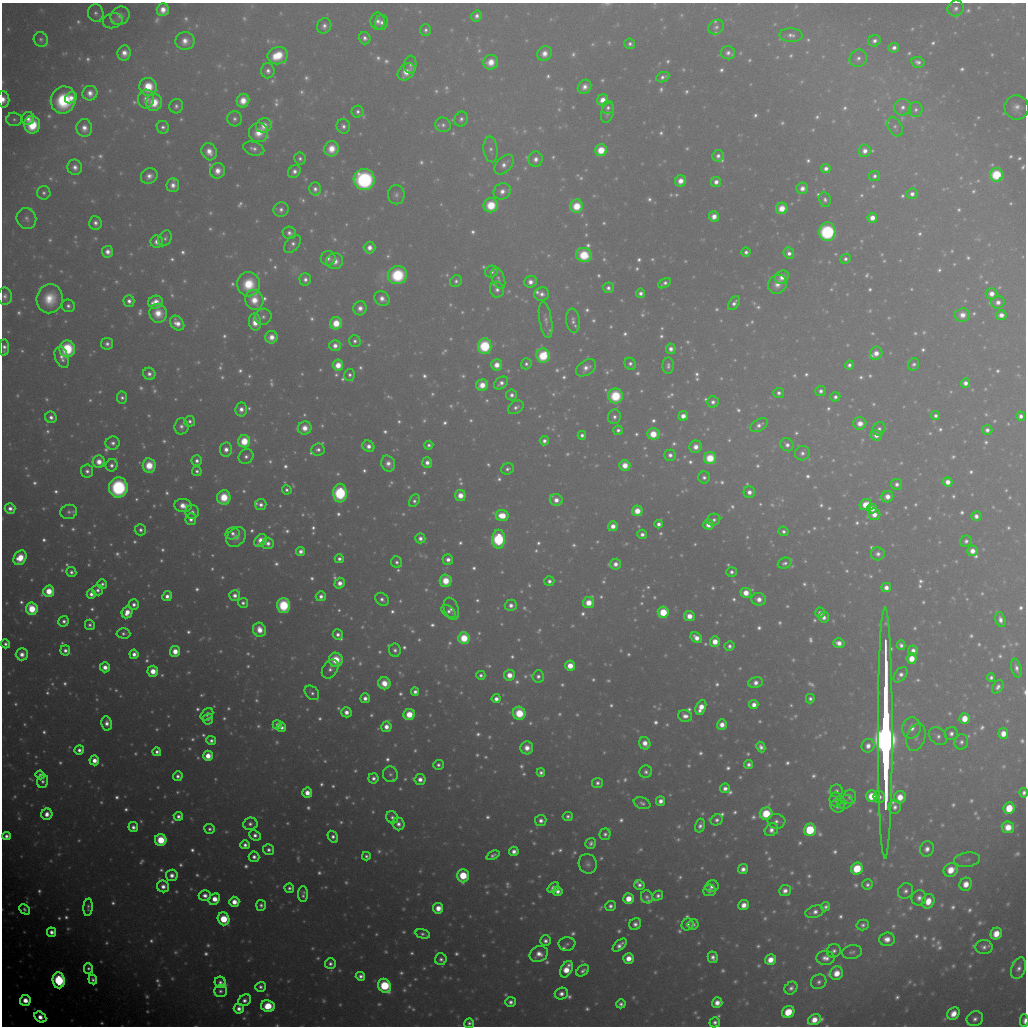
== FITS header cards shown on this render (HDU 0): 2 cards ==
NAXIS1  =                 1024 / Required FITS header
NAXIS2  =                 1024 / Required FITS header

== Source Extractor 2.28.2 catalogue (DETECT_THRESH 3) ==
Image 1024 x 1024 px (HDU 0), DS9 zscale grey, 1 PNG px = 1 image px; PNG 1028 x 1028 px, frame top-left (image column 1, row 1024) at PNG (2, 3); each listed source drawn as its Kron ellipse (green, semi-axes under 4 px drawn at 4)
Background 9980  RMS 58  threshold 175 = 3 sigma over >= 5 px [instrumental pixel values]
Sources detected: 1752; of the 1752, the 500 brightest by FLUX_AUTO listed and drawn (1252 fainter detections omitted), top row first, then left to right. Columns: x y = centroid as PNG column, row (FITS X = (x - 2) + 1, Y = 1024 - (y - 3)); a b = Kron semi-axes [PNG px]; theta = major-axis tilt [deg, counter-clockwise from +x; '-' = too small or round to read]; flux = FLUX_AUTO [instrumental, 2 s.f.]
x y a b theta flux
956 8 8 7 - 2.4e+04
163 10 6 6 - 5.6e+04
96 13 9 7 -75 2.1e+04
120 16 10 8 40 3.3e+04
477 16 6 5 - 2.4e+04
113 21 10 7 14 1.6e+04
378 21 8 7 - 2.9e+04
382 22 7 6 - 2.3e+04
324 26 8 7 - 2.5e+04
716 27 8 7 - 1.8e+04
426 30 6 5 - 1.6e+04
791 35 11 7 -3 2.6e+04
365 38 6 6 - 2.3e+04
41 39 7 7 - 1.6e+04
185 41 10 9 - 5.4e+04
874 41 6 5 - 2.4e+04
630 44 5 5 - 1.7e+04
894 48 5 4 - 2.5e+04
124 53 7 6 - 5.0e+04
544 53 7 7 - 5.0e+04
728 53 7 6 - 2.4e+04
278 56 10 8 17 1.8e+05
858 58 9 8 - 2.7e+04
491 62 8 7 - 7.8e+04
918 62 7 5 -13 2.1e+04
410 65 9 6 85 1.6e+04
268 71 7 6 - 2.6e+04
406 72 10 7 46 7.2e+04
663 77 7 5 23 2.0e+04
148 87 9 8 - 1.7e+05
584 87 7 6 - 3.6e+04
90 93 7 7 - 4.4e+04
71 98 6 5 - 4.2e+04
3 99 8 6 -85 4.8e+04
146 99 9 8 - 4.2e+04
63 100 14 12 71 3.4e+05
603 100 6 5 - 5.9e+04
243 101 7 6 - 7.7e+04
154 102 8 8 - 1.3e+05
176 106 7 7 - 1.9e+04
903 107 8 8 - 2.8e+04
1017 107 12 12 - 4.2e+04
608 108 7 6 - 1.7e+04
916 110 7 7 - 1.7e+04
358 112 6 6 - 1.9e+04
607 113 10 6 75 2.0e+04
28 118 6 6 - 3.7e+04
14 119 8 6 -3 1.6e+04
235 119 7 7 - 1.9e+04
461 119 7 6 - 2.0e+04
32 125 9 8 - 2.3e+05
264 125 8 7 - 6.1e+04
443 125 8 7 - 1.8e+04
343 126 7 6 - 2.1e+04
163 127 6 6 - 1.9e+04
895 127 10 7 -61 1.6e+04
84 128 9 8 - 4.6e+04
258 132 10 9 - 9.2e+04
254 149 11 6 -15 2.5e+04
332 149 8 7 - 8.6e+04
491 149 13 7 -83 2.5e+04
601 150 6 6 - 1.4e+05
865 151 6 6 - 3.7e+04
209 152 9 7 -64 5.6e+04
718 156 6 5 - 2.3e+04
300 159 6 6 - 1.6e+04
536 159 7 7 - 3.1e+04
504 164 12 7 48 3.2e+04
75 167 7 7 - 3.3e+04
826 168 5 4 - 2.8e+04
218 171 8 7 - 5.6e+04
294 172 7 5 48 2.8e+04
997 175 7 6 - 3.8e+05
149 176 8 7 - 3.6e+04
875 176 5 5 - 1.7e+04
364 180 10 10 - 8.5e+05
680 181 6 5 - 5.3e+04
716 182 5 5 - 3.3e+04
173 185 7 6 - 3.4e+04
802 188 6 5 - 3.7e+04
315 189 6 6 - 2.3e+04
502 191 9 7 33 3.8e+04
44 193 7 6 - 1.7e+04
912 194 5 5 - 2.8e+04
396 195 10 8 -79 2.0e+04
825 200 7 6 - 1.6e+04
491 205 7 7 - 1.7e+05
577 206 6 6 - 1.5e+05
782 208 6 5 - 8.7e+04
281 210 8 7 - 2.4e+04
714 216 5 5 - 4.9e+04
872 218 5 5 - 5.7e+04
26 219 10 9 - 2.4e+04
95 223 7 6 - 2.6e+04
827 232 9 8 - 7.7e+05
289 233 7 6 - 2.3e+04
165 238 8 6 61 1.6e+04
157 242 6 6 - 3.6e+04
293 244 10 6 52 2.1e+04
369 248 6 5 - 4.3e+04
108 252 6 5 - 3.9e+04
746 252 4 4 - 1.9e+04
789 253 6 5 - 2.8e+04
584 255 8 7 - 2.1e+05
328 258 7 7 - 2.4e+04
845 259 5 4 - 1.6e+04
335 261 8 8 - 5.5e+04
491 272 6 5 - 2.1e+04
397 275 10 9 - 3.3e+05
782 277 7 6 - 4.5e+04
498 278 11 6 -69 1.8e+04
305 279 6 5 - 2.4e+04
456 281 6 5 - 1.6e+04
530 282 6 6 - 3.9e+04
664 283 7 4 31 2.1e+04
249 284 12 11 - 1.8e+05
777 284 10 9 - 4.4e+04
608 288 5 5 - 2.1e+04
497 290 8 7 - 2.6e+04
641 293 4 4 - 2.5e+04
542 294 7 7 - 2.7e+04
992 294 6 5 - 5.0e+04
5 296 9 7 -90 2.2e+04
50 299 14 13 - 1.3e+05
382 299 8 6 -40 4.0e+04
254 300 10 9 - 9.2e+04
129 301 5 5 - 2.7e+04
155 302 7 6 - 7.4e+04
998 302 7 6 - 3.3e+04
734 303 8 5 55 2.5e+04
68 306 6 6 - 2.0e+04
360 308 7 6 - 3.7e+04
158 313 9 8 - 8.9e+04
962 315 8 6 7 4.8e+04
1001 315 5 5 - 4.1e+04
263 317 8 8 - 2.0e+04
546 320 18 6 -80 2.5e+04
573 321 12 7 -84 2.3e+04
255 322 8 6 -83 8.8e+04
177 323 8 6 -48 5.3e+04
336 323 6 6 - 1.3e+05
271 337 6 6 - 5.2e+04
355 341 6 5 - 1.7e+04
107 344 6 5 - 2.1e+04
335 346 6 5 - 3.6e+04
485 346 8 6 87 4.6e+05
4 348 8 5 86 2.4e+04
67 349 8 8 - 3.7e+05
671 349 5 5 - 3.1e+04
876 353 7 6 - 4.9e+04
543 356 7 6 - 2.9e+05
62 357 11 6 -70 3.5e+04
526 364 5 5 - 1.6e+04
630 364 6 5 - 1.9e+04
914 364 6 5 - 1.7e+04
338 365 5 5 - 9.1e+04
497 365 6 5 - 6.3e+04
849 365 4 4 - 2.1e+04
668 366 8 5 88 1.9e+04
586 368 11 7 34 3.7e+04
149 374 6 6 - 2.5e+04
350 375 6 5 - 1.6e+04
501 383 7 5 36 2.8e+04
965 383 5 4 - 3.2e+04
482 385 6 5 - 8.5e+04
821 391 5 5 - 2.2e+04
779 393 5 5 - 2.0e+04
512 395 5 5 - 2.3e+04
615 396 7 7 - 2.5e+05
122 397 6 5 - 1.7e+04
835 397 5 4 - 2.0e+04
713 402 6 5 - 2.2e+04
516 407 8 6 33 1.9e+04
241 409 7 6 - 3.8e+04
683 416 5 4 - 5.3e+04
936 416 5 4 - 1.8e+04
1021 416 4 4 - 2.5e+04
51 417 6 5 - 2.6e+04
614 417 7 6 - 2.0e+04
190 421 5 5 - 1.7e+04
860 423 6 6 - 5.4e+04
759 425 10 5 31 2.6e+04
181 426 8 7 - 2.5e+04
305 428 7 6 - 6.2e+04
879 429 7 6 - 1.8e+04
618 430 5 4 - 1.9e+04
987 430 5 5 - 2.3e+04
653 434 6 5 - 1.3e+05
582 435 4 4 - 2.0e+04
876 435 6 5 - 3.7e+04
244 441 6 6 - 1.6e+05
544 441 4 4 - 2.5e+04
113 443 7 6 - 2.5e+04
429 445 4 4 - 1.6e+04
787 445 7 6 - 2.5e+04
368 446 6 5 - 3.7e+04
696 447 6 6 - 4.9e+04
318 449 6 6 - 2.2e+04
226 450 7 6 - 3.8e+04
802 453 7 7 - 2.3e+04
670 455 6 5 - 2.5e+04
246 456 8 7 - 2.1e+04
710 458 6 6 - 1.8e+05
197 461 5 5 - 2.4e+04
99 462 6 6 - 6.4e+04
427 463 5 5 - 3.3e+04
388 464 8 6 -65 3.7e+04
112 465 6 6 - 2.3e+04
625 465 5 5 - 7.3e+04
149 466 7 6 - 1.4e+05
507 469 6 5 - 1.8e+04
87 471 7 6 - 2.4e+04
197 471 5 4 - 1.7e+04
704 477 6 6 - 1.9e+04
948 482 5 5 - 4.5e+04
897 484 5 5 - 2.2e+04
118 487 10 9 - 6.5e+05
287 490 5 4 - 1.6e+04
749 492 6 5 - 3.6e+04
340 493 9 6 88 6.3e+05
460 495 5 5 - 6.6e+04
224 497 7 6 - 1.6e+05
887 497 6 5 - 4.7e+04
556 500 6 6 - 4.2e+04
414 501 7 5 59 1.7e+04
865 504 6 5 - 9.6e+04
261 505 5 5 - 2.5e+04
183 506 8 6 -6 6.5e+04
10 508 5 5 - 3.2e+04
872 509 5 5 - 4.9e+04
637 511 5 5 - 9.4e+04
69 512 8 7 - 1.8e+04
192 512 7 7 - 2.2e+04
874 514 6 5 - 5.5e+04
502 516 6 5 - 1.3e+05
976 516 5 5 - 2.6e+04
191 519 6 5 - 2.7e+04
714 520 6 5 - 1.8e+04
659 524 4 4 - 2.5e+04
709 524 5 5 - 6.2e+04
613 526 5 5 - 5.1e+04
140 530 6 5 - 1.8e+04
783 531 5 4 - 1.6e+04
233 533 7 6 - 2.2e+04
642 534 5 4 - 2.6e+04
236 537 11 8 46 4.0e+04
420 538 5 5 - 2.8e+04
499 539 9 6 89 6.3e+05
260 541 7 5 51 7.1e+04
966 541 6 5 - 1.7e+04
268 543 6 5 - 2.9e+04
300 551 4 4 - 3.2e+04
972 551 5 5 - 4.8e+04
878 554 7 6 - 2.3e+04
20 558 8 6 58 1.3e+05
339 559 4 4 - 2.0e+04
448 560 5 5 - 3.2e+04
397 562 5 5 - 1.8e+04
785 563 7 5 21 1.7e+04
615 564 5 5 - 3.6e+04
71 572 5 5 - 2.0e+04
731 572 5 5 - 1.7e+04
446 581 6 6 - 1.2e+05
549 581 5 5 - 2.2e+04
340 583 5 5 - 4.5e+04
102 584 5 5 - 1.6e+04
886 588 5 4 - 3.6e+04
97 590 5 5 - 2.1e+04
49 591 5 5 - 1.3e+05
746 593 5 5 - 7.8e+04
91 594 5 4 - 3.0e+04
235 595 5 5 - 3.4e+04
167 596 5 4 - 3.4e+04
321 596 5 5 - 2.8e+04
382 599 7 6 - 2.2e+04
759 599 7 6 - 4.3e+04
243 603 5 5 - 1.7e+04
589 603 5 5 - 9.4e+04
134 604 5 5 - 2.6e+04
283 605 7 6 - 3.6e+05
511 605 6 5 - 3.1e+04
32 609 6 5 - 2.1e+05
451 609 11 7 -71 3.0e+04
449 611 8 5 -40 2.1e+04
127 612 6 5 - 7.2e+04
663 612 5 5 - 2.3e+05
820 613 5 5 - 2.8e+04
689 616 5 5 - 6.4e+04
824 617 5 5 - 2.8e+04
1000 620 8 5 -74 3.1e+04
64 621 5 5 - 2.2e+04
90 625 5 4 - 1.8e+04
259 630 7 6 - 8.2e+04
123 633 7 5 -3 1.6e+04
338 634 5 5 - 2.5e+04
464 638 6 5 - 2.3e+05
696 638 6 5 - 5.1e+04
715 642 5 5 - 7.6e+04
839 643 6 5 - 4.1e+04
5 644 4 4 - 2.0e+04
901 645 5 4 - 2.0e+04
730 646 5 4 - 1.9e+04
65 650 5 5 - 2.6e+04
395 650 7 6 - 2.0e+04
913 650 5 5 - 2.9e+04
175 651 5 5 - 8.0e+04
22 654 6 6 - 4.3e+04
134 654 4 4 - 3.5e+04
912 658 5 5 - 8.4e+04
336 660 7 7 - 1.5e+05
570 666 5 5 - 9.2e+04
105 667 5 5 - 5.3e+04
1016 668 9 5 -75 2.5e+04
330 669 10 7 56 2.7e+04
153 671 5 5 - 9.2e+04
481 675 4 4 - 1.6e+04
509 675 5 5 - 7.0e+04
900 675 9 5 54 2.7e+04
538 676 6 5 - 2.2e+04
991 677 4 4 - 1.6e+04
384 683 6 6 - 8.7e+04
755 683 7 5 14 3.4e+04
998 687 7 5 57 2.0e+04
415 692 4 4 - 2.3e+04
312 693 8 6 -46 1.9e+04
365 698 5 5 - 3.2e+04
496 699 4 4 - 3.4e+04
810 699 5 4 - 1.6e+04
754 705 4 4 - 3.7e+04
701 707 8 5 66 7.6e+04
346 712 5 5 - 3.9e+04
519 713 6 6 - 2.4e+05
207 714 7 5 40 2.2e+04
409 714 6 5 - 1.4e+05
685 716 7 6 - 3.7e+04
965 718 5 5 - 9.1e+04
208 719 5 5 - 1.8e+04
107 723 7 5 -79 3.9e+04
277 725 4 4 - 3.1e+04
722 725 5 5 - 5.1e+04
282 727 4 4 - 2.2e+04
386 727 5 5 - 4.7e+04
912 728 10 9 - 5.1e+04
885 733 126 7 -90 1.6e+07
951 734 7 6 - 2.5e+04
1003 734 5 5 - 6.4e+04
938 736 10 8 -41 2.4e+04
916 737 14 9 73 3.3e+04
211 741 5 4 - 2.0e+04
961 742 7 6 - 2.0e+04
645 743 6 5 - 5.5e+04
868 746 7 6 - 4.1e+04
761 747 5 4 - 2.3e+04
527 748 6 6 - 5.3e+04
79 750 4 4 - 2.6e+04
157 752 4 4 - 2.0e+04
208 756 5 5 - 8.5e+04
94 760 5 5 - 5.4e+04
748 764 4 4 - 2.2e+04
438 765 5 5 - 1.7e+04
541 772 4 4 - 1.8e+04
646 772 6 6 - 1.8e+04
390 774 8 7 - 1.7e+04
40 775 4 4 - 1.6e+04
178 776 5 4 - 2.2e+04
373 778 5 5 - 2.2e+04
420 779 5 5 - 3.8e+04
43 781 7 5 74 1.8e+04
597 783 5 5 - 1.9e+04
725 788 5 5 - 2.9e+04
836 791 6 6 - 1.8e+04
307 793 5 5 - 6.1e+04
1024 793 5 4 - 1.9e+04
872 796 6 6 - 1.4e+05
850 797 7 6 - 2.1e+04
879 797 6 6 - 2.4e+04
900 797 6 6 - 8.4e+04
836 799 7 6 - 2.2e+04
660 801 5 4 - 3.3e+04
845 802 8 6 37 2.1e+04
642 803 8 5 -21 1.7e+04
838 806 7 6 - 2.9e+04
895 807 7 6 - 2.4e+04
1009 808 6 5 - 1.5e+05
47 814 6 5 - 4.8e+04
766 814 6 6 - 2.4e+05
178 816 4 4 - 2.4e+04
568 816 5 4 - 1.6e+04
392 817 6 5 - 2.1e+04
541 820 5 5 - 2.8e+04
717 820 6 5 - 1.9e+04
776 821 9 7 -3 2.5e+04
250 824 7 6 - 2.2e+04
398 824 6 6 - 2.9e+04
700 826 7 4 74 2.4e+04
133 827 5 4 - 2.8e+04
1008 827 6 6 - 8.8e+04
210 829 5 5 - 1.7e+04
771 830 7 5 40 3.2e+04
810 830 6 6 - 4.0e+05
605 834 6 5 - 1.7e+04
255 835 6 5 - 2.6e+04
6 836 4 4 - 2.4e+04
333 837 6 4 -58 2.3e+04
161 840 6 6 - 2.3e+05
591 843 6 4 57 1.9e+04
245 845 5 4 - 2.5e+04
927 849 7 7 - 3.6e+04
269 850 5 5 - 2.1e+04
514 851 5 4 - 3.3e+04
493 855 7 4 25 1.7e+04
366 856 4 4 - 1.6e+04
254 857 5 5 - 2.5e+04
967 860 13 7 7 2.1e+04
588 864 10 9 - 2.4e+04
743 869 5 5 - 3.2e+04
857 869 6 5 - 2.4e+05
951 870 7 6 - 1.1e+05
172 875 5 5 - 3.9e+04
463 876 6 6 - 2.4e+05
966 884 6 6 - 7.4e+04
639 885 5 4 - 2.0e+04
867 885 5 5 - 1.6e+04
163 886 6 6 - 3.9e+04
712 886 6 6 - 2.9e+04
289 888 5 4 - 1.8e+04
553 888 6 4 38 3.3e+04
709 890 6 6 - 2.5e+04
558 891 5 5 - 3.2e+04
785 891 6 5 - 3.4e+04
905 891 8 7 - 2.3e+04
303 894 8 5 -89 2.1e+04
205 895 6 5 - 3.3e+04
658 896 5 4 - 1.9e+04
647 897 7 6 - 1.7e+04
919 898 8 7 - 3.0e+04
214 899 6 5 - 7.6e+04
628 899 5 5 - 8.3e+04
928 901 7 6 - 8.8e+04
234 902 5 5 - 6.6e+04
261 905 5 5 - 1.8e+04
744 905 5 5 - 4.9e+04
610 906 5 5 - 2.3e+04
88 907 9 4 85 1.6e+04
826 907 5 4 - 1.6e+04
438 908 5 5 - 6.1e+04
24 909 6 4 -47 1.6e+04
815 912 9 6 18 2.9e+04
223 919 6 5 - 2.3e+05
635 924 6 5 - 2.8e+04
687 924 6 5 - 2.2e+04
693 924 5 5 - 1.7e+04
863 925 6 5 - 1.6e+04
52 932 5 4 - 3.3e+04
423 934 7 4 -16 1.6e+04
996 934 6 5 - 9.2e+04
887 939 8 7 - 5.1e+04
545 941 5 5 - 2.3e+04
567 944 8 7 - 1.6e+04
620 945 8 4 42 3.2e+04
984 947 8 7 - 2.5e+04
834 951 7 6 - 2.0e+04
852 952 10 7 10 1.7e+04
539 954 9 7 25 5.5e+04
713 957 6 5 - 3.0e+04
628 958 5 5 - 6.2e+04
825 958 9 7 -3 3.7e+04
441 959 6 6 - 1.8e+04
770 960 6 5 - 7.2e+04
330 963 5 5 - 2.1e+04
88 968 5 4 - 1.6e+04
1019 968 11 7 70 3.1e+04
566 969 9 5 63 9.9e+04
583 971 7 5 38 2.0e+04
837 973 7 6 - 8.1e+04
360 976 5 4 - 2.4e+04
93 979 5 4 - 1.9e+04
59 980 8 6 -83 8.0e+05
220 982 5 5 - 2.1e+04
819 982 8 7 - 2.1e+04
385 986 7 6 - 4.9e+05
261 987 5 5 - 1.8e+04
791 988 7 5 45 2.3e+04
220 991 6 6 - 2.0e+04
561 994 6 6 - 3.1e+04
25 1000 5 5 - 8.0e+04
245 1000 7 5 35 2.7e+04
510 1002 5 5 - 2.5e+04
717 1003 5 5 - 5.1e+04
621 1004 4 4 - 1.9e+04
268 1006 7 6 - 1.6e+05
239 1009 5 5 - 3.5e+04
788 1012 6 5 - 1.4e+05
953 1014 7 5 45 6.6e+04
40 1017 6 5 - 5.7e+04
975 1019 8 7 - 2.8e+04
814 1020 7 5 27 7.2e+04
1024 1021 6 3 90 2.2e+04
715 1022 5 5 - 2.2e+04
469 1023 5 4 - 1.7e+04
At the frame edge (FLAGS 8, measured only in part): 6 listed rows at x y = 3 99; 5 296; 4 348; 1024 793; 1024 1021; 469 1023
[1252 fainter detections neither listed nor drawn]

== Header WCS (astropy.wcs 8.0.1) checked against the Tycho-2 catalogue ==
Header WCS as astropy/WCSLIB reads it (applying the file's SIP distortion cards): RA---TAN-SIP/DEC--TAN-SIP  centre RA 21:57:28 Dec +11:52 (329.37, +11.86 deg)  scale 31.7 arcsec/px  FOV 540.4' x 539.0'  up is +118 deg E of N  parity flipped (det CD > 0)
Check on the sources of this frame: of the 60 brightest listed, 36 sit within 47.4 arcsec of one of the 180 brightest Tycho-2 stars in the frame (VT <= 8.40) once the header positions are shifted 4.39 arcsec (4.29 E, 0.95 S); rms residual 23.92 arcsec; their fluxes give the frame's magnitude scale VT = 20.31 - 2.5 log10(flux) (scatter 0.25 mag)
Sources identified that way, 237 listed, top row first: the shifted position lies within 47.4 arcsec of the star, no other Tycho-2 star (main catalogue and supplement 1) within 94.8 arcsec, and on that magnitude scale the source's flux lands within +1.5 / -3 mag of the star's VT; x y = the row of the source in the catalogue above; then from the Tycho-2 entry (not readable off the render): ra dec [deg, ICRS J2000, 3 dp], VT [Tycho-2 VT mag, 2 dp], TYC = Tycho-2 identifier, HIP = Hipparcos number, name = IAU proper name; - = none
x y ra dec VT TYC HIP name
324 26 334.032 +11.287 9.45 1145-623-1 - -
358 112 333.218 +11.391 9.31 1145-651-1 109658 -
332 149 333.040 +11.748 8.17 1144-635-1 - -
997 175 330.033 +6.717 5.97 564-1847-1 108612 -
875 176 330.528 +7.664 9.38 1135-459-1 - -
364 180 332.656 +11.625 5.96 1144-1415-1 109471 -
315 189 332.793 +12.046 9.31 1144-1329-1 - -
912 194 330.234 +7.448 8.80 564-3-1 108678 -
396 195 332.395 +11.443 10.91 1144-283-1 - -
782 208 330.663 +8.515 7.87 1135-27-1 - -
872 218 330.212 +7.852 7.99 1135-489-1 108663 -
827 232 330.288 +8.257 5.80 1135-877-1 108699 -
369 248 332.098 +11.870 8.47 1144-1408-1 - -
746 252 330.470 +8.972 9.38 1135-132-1 - -
789 253 330.279 +8.644 8.92 1135-1052-1 108696 -
584 255 331.130 +10.240 7.03 1139-952-1 108963 -
328 258 332.189 +12.237 9.80 1144-947-1 - -
845 259 330.002 +8.230 9.67 1135-699-1 - -
335 261 332.137 +12.195 8.78 1144-976-1 - -
491 272 331.389 +11.026 9.31 1140-103-1 - -
397 275 331.761 +11.768 7.04 1144-731-1 109181 -
782 277 330.122 +8.796 9.16 1135-402-1 - -
498 278 331.314 +11.000 10.75 1140-213-1 - -
305 279 332.119 +12.501 9.27 1144-1058-1 - -
456 281 331.464 +11.340 9.91 1144-689-1 109083 -
664 283 330.567 +9.725 9.52 1139-1438-1 - -
777 284 330.083 +8.864 9.89 1135-186-1 - -
608 288 330.766 +10.187 9.55 1139-1528-1 - -
497 290 331.222 +11.057 9.65 1139-348-1 - -
641 293 330.587 +9.959 9.34 1139-435-1 - -
382 299 331.643 +11.988 8.97 1144-1048-1 - -
734 303 330.115 +9.279 9.43 1135-394-1 108633 -
360 308 331.658 +12.197 9.12 1144-950-1 109154 -
336 323 331.641 +12.445 7.25 1144-338-1 109147 -
355 341 331.420 +12.377 9.65 1144-1224-1 109067 -
335 346 331.467 +12.547 8.73 1144-462-1 109086 -
485 346 330.829 +11.387 5.81 1143-506-1 108875 -
671 349 330.025 +9.954 9.04 1139-1487-1 - -
543 356 330.506 +10.974 6.35 1139-756-1 108766 -
526 364 330.513 +11.139 9.65 1139-64-1 - -
630 364 330.078 +10.329 9.56 1139-1336-1 - -
338 365 331.300 +12.605 7.53 1144-1268-1 109024 -
497 365 330.628 +11.371 8.12 1143-1366-1 108806 -
586 368 330.230 +10.694 9.75 1139-291-1 108674 -
350 375 331.175 +12.555 9.61 1143-391-1 - -
501 383 330.467 +11.409 9.27 1143-1146-1 - -
482 385 330.530 +11.568 7.84 1143-1548-1 - -
512 395 330.326 +11.381 9.50 1143-210-1 - -
615 396 329.882 +10.576 7.18 1139-929-1 108566 -
713 402 329.428 +9.846 9.67 1139-821-1 - -
241 409 331.362 +13.538 8.89 1148-1117-1 - -
683 416 329.441 +10.133 8.13 1139-161-1 108413 -
305 428 330.942 +13.125 8.57 1147-326-1 108919 -
618 430 329.600 +10.698 9.55 1139-707-1 - -
653 434 329.424 +10.440 7.34 1139-966-1 108408 -
582 435 329.712 +11.000 9.23 1139-246-1 - -
544 441 329.826 +11.315 9.12 1143-602-1 - -
368 446 330.524 +12.705 8.67 1143-619-1 108775 -
670 455 329.186 +10.396 9.47 1126-1659-1 - -
246 456 330.964 +13.699 9.83 1147-84-1 - -
710 458 328.996 +10.097 7.17 1126-448-1 108263 -
427 463 330.147 +12.316 8.98 1143-1525-1 - -
388 464 330.305 +12.623 9.71 1143-231-1 - -
625 465 329.293 +10.790 8.23 1126-1585-1 - -
197 471 331.058 +14.140 9.48 1147-1174-1 - -
704 477 328.867 +10.223 10.01 1126-396-1 - -
287 490 330.525 +13.522 9.59 1147-418-1 - -
749 492 328.561 +9.930 8.85 1126-511-1 - -
340 493 330.272 +13.120 5.64 1143-1614-1 108693 -
460 495 329.744 +12.194 8.32 1143-700-1 - -
224 497 330.733 +14.039 7.68 1147-981-1 108843 -
556 500 329.306 +11.466 8.99 1130-1729-1 108367 -
414 501 329.895 +12.575 9.76 1143-1029-1 - -
261 505 330.516 +13.783 9.41 1147-1625-1 - -
637 511 328.881 +10.880 7.83 1126-16-1 108228 -
192 512 330.750 +14.345 9.86 1147-127-1 - -
191 519 330.698 +14.386 9.18 1147-1635-1 - -
659 524 328.686 +10.768 9.10 1126-918-1 - -
709 524 328.476 +10.380 8.40 1126-843-1 - -
613 526 328.861 +11.133 8.42 1126-988-1 - -
233 533 330.408 +14.121 9.59 1147-797-1 - -
642 534 328.673 +10.938 9.06 1126-1161-1 - -
236 537 330.361 +14.108 10.28 1147-1337-1 - -
420 538 329.570 +12.682 9.19 1143-89-1 - -
499 539 329.235 +12.076 5.54 1130-1972-1 108339 -
260 541 330.232 +13.931 8.46 1147-1554-1 - -
268 543 330.177 +13.887 9.65 1147-1401-1 - -
300 551 329.973 +13.668 8.97 1147-186-1 - -
339 559 329.751 +13.397 9.30 1147-1056-1 - -
448 560 329.286 +12.554 9.19 1130-1806-1 - -
397 562 329.480 +12.964 9.69 1143-701-1 108432 -
615 564 328.549 +11.266 9.03 1130-1398-1 - -
446 581 329.127 +12.659 7.86 1130-1661-1 108307 -
549 581 328.688 +11.853 9.33 1130-910-1 - -
340 583 329.554 +13.494 8.59 1147-676-1 - -
97 590 330.528 +15.400 9.49 1680-1619-1 - -
91 594 330.523 +15.466 9.11 1680-1741-1 - -
167 596 330.182 +14.889 8.82 1147-731-1 - -
321 596 329.527 +13.695 9.45 1147-116-1 - -
382 599 329.249 +13.233 9.71 1134-2137-1 - -
759 599 327.674 +10.292 9.35 1126-794-1 - -
243 603 329.806 +14.327 9.79 1147-559-1 - -
589 603 328.354 +11.634 7.92 1130-768-1 108051 -
134 604 330.257 +15.181 9.05 1680-1954-1 108686 -
283 605 329.614 +14.022 6.68 1147-1405-1 108471 -
511 605 328.656 +12.253 9.21 1130-1130-1 - -
451 609 328.878 +12.730 9.86 1130-317-1 - -
663 612 327.966 +11.091 6.68 1126-413-1 107919 -
689 616 327.828 +10.902 8.34 1126-443-1 - -
64 621 330.422 +15.790 9.42 1680-250-1 - -
123 633 330.069 +15.382 9.96 1680-1811-1 - -
464 638 328.592 +12.751 6.61 1130-233-1 108127 -
696 638 327.624 +10.935 8.71 1126-185-1 107811 -
901 645 326.727 +9.372 9.80 1121-99-1 - -
730 646 327.425 +10.712 9.54 1125-171-1 - -
65 650 330.181 +15.899 9.38 1680-207-1 - -
913 650 326.639 +9.299 9.28 1121-541-1 - -
175 651 329.704 +15.054 8.07 1679-2075-1 108498 -
134 654 329.857 +15.384 8.81 1679-1903-1 - -
912 658 326.581 +9.342 7.67 1121-767-1 107495 -
336 660 328.956 +13.839 7.86 1134-801-1 108249 -
570 666 327.928 +12.036 7.63 1130-1171-1 107903 -
105 667 329.875 +15.662 8.21 1679-1151-1 108563 -
153 671 329.639 +15.307 7.91 1679-1928-1 108483 -
481 675 328.224 +12.772 9.57 1130-1034-1 - -
509 675 328.105 +12.547 8.29 1130-1367-1 - -
538 676 327.976 +12.327 9.64 1130-513-1 - -
991 677 326.111 +8.803 9.47 1121-887-1 - -
384 683 328.565 +13.557 8.64 1134-1052-1 - -
415 692 328.367 +13.351 9.42 1134-1772-1 - -
496 699 327.971 +12.747 8.74 1130-61-1 - -
810 699 326.676 +10.295 9.62 1125-408-1 - -
754 705 326.860 +10.760 8.69 1125-1069-1 - -
701 707 327.059 +11.178 8.21 1125-214-1 107647 -
965 718 325.893 +9.172 7.87 1121-1053-1 - -
208 719 329.020 +15.072 9.74 1679-1793-1 - -
277 725 328.681 +14.558 9.21 1134-190-1 108153 -
722 725 326.832 +11.089 8.59 1125-836-1 - -
386 727 328.207 +13.716 8.54 1134-1734-1 108001 -
912 728 326.032 +9.624 9.67 1125-41-1 - -
951 734 325.829 +9.337 9.58 1121-57-1 - -
1003 734 325.619 +8.931 8.31 1121-1005-1 107169 -
938 736 325.859 +9.449 9.77 1125-295-1 - -
645 743 327.003 +11.766 8.91 1129-1655-1 107628 -
868 746 326.068 +10.034 8.81 1125-2001-1 - -
761 747 326.491 +10.875 9.81 1125-1972-1 - -
527 748 327.451 +12.707 9.76 1130-312-1 - -
79 750 329.316 +16.198 9.09 1679-883-1 - -
748 764 326.406 +11.042 9.78 1125-262-1 - -
438 765 327.683 +13.466 9.81 1134-1598-1 - -
541 772 327.195 +12.696 9.64 1129-1861-1 - -
646 772 326.768 +11.874 10.53 1129-1223-1 - -
40 775 329.283 +16.602 9.56 1679-14-1 108360 -
43 781 329.219 +16.609 9.93 1679-74-1 - -
597 783 326.879 +12.296 9.77 1129-1495-1 - -
836 791 325.839 +10.462 9.78 1125-1331-1 - -
307 793 328.008 +14.601 8.42 1134-1225-1 107932 -
872 796 325.654 +10.208 7.59 1125-1349-1 107184 -
850 797 325.738 +10.380 9.72 1125-938-1 - -
879 797 325.619 +10.152 9.68 1125-1675-1 - -
900 797 325.532 +9.992 8.47 1125-1426-1 - -
836 799 325.774 +10.501 9.43 1125-201-1 - -
660 801 326.475 +11.877 8.86 1129-1994-1 107461 -
845 802 325.717 +10.439 9.55 1125-1007-1 - -
838 806 325.716 +10.512 9.33 1125-1586-1 - -
895 807 325.475 +10.073 9.42 1124-45-1 - -
766 814 325.943 +11.101 7.31 1125-772-1 107280 -
568 816 326.735 +12.663 9.72 1129-1202-1 - -
541 820 326.812 +12.891 9.42 1129-124-1 - -
717 820 326.095 +11.513 10.22 1129-269-1 - -
776 821 325.842 +11.054 9.81 1125-1925-1 - -
250 824 327.998 +15.172 9.85 1666-1160-1 - -
398 824 327.375 +14.016 9.94 1133-1681-1 - -
210 829 328.127 +15.507 9.69 1679-1351-1 - -
771 830 325.793 +11.127 9.33 1125-1382-1 - -
810 830 325.637 +10.824 6.03 1125-925-1 107173 -
605 834 326.439 +12.444 9.66 1129-1647-1 - -
6 836 328.931 +17.109 9.10 1683-182-1 108246 -
333 837 327.548 +14.578 9.62 1134-354-1 - -
245 845 327.848 +15.296 9.28 1666-803-1 - -
269 850 327.711 +15.131 9.49 1666-977-1 107838 -
514 851 326.676 +13.226 8.94 1133-839-1 - -
366 856 327.250 +14.396 10.07 1133-836-1 - -
254 857 327.715 +15.274 9.20 1666-1132-1 - -
588 864 326.269 +12.699 10.53 1129-1677-1 107390 -
743 869 325.597 +11.505 8.92 1129-433-1 - -
857 869 325.139 +10.612 7.03 1124-401-1 107028 -
463 876 326.693 +13.720 6.70 1133-1901-1 107531 -
639 885 325.892 +12.377 9.68 1129-1368-1 - -
867 885 324.971 +10.595 9.97 1124-473-1 - -
712 886 325.587 +11.818 9.98 1129-1921-1 107157 -
289 888 327.314 +15.124 9.78 1666-1105-1 - -
553 888 326.224 +13.062 9.02 1129-572-1 107375 -
709 890 325.562 +11.853 9.86 1129-1680-1 - -
558 891 326.177 +13.043 9.32 1129-1881-1 - -
658 896 325.731 +12.276 9.54 1129-1271-1 - -
647 897 325.771 +12.370 11.13 1129-925-1 - -
214 899 327.540 +15.751 8.01 1666-23-1 107790 -
628 899 325.827 +12.518 7.90 1129-1437-1 107246 -
234 902 327.434 +15.608 8.35 1666-206-1 107753 -
261 905 327.296 +15.413 9.70 1666-846-1 - -
744 905 325.308 +11.643 8.44 1128-960-1 - -
610 906 325.842 +12.689 9.74 1129-466-1 - -
88 907 328.016 +16.757 10.43 1679-1456-1 - -
826 907 324.964 +11.010 9.49 1124-957-1 - -
223 919 327.340 +15.761 6.94 1666-733-1 107726 -
635 924 325.596 +12.567 9.25 1129-928-1 - -
687 924 325.381 +12.160 9.90 1128-1547-1 - -
693 924 325.357 +12.114 9.99 1128-1929-1 - -
52 932 327.959 +17.147 8.81 1670-902-1 107917 -
423 934 326.392 +14.269 10.20 1133-1587-1 - -
545 941 325.829 +13.336 9.71 1133-541-1 - -
567 944 325.716 +13.176 10.33 1133-1165-1 - -
620 945 325.489 +12.781 9.10 1128-713-1 - -
834 951 324.582 +11.120 9.94 1124-5-1 - -
628 958 325.349 +12.756 8.46 1128-607-1 107085 -
441 959 326.111 +14.226 9.77 1133-1929-1 - -
770 960 324.765 +11.650 8.32 1128-1656-1 106902 -
330 963 326.534 +15.106 9.85 1666-1195-1 - -
88 968 327.508 +17.005 10.00 1670-86-1 - -
566 969 325.511 +13.289 8.27 1132-1070-1 107131 -
360 976 326.307 +14.920 9.40 1133-234-1 107401 -
59 980 327.536 +17.286 5.38 1670-919-1 107788 -
220 982 326.842 +16.037 9.75 1666-664-1 - -
819 982 324.396 +11.361 9.89 1128-646-1 - -
385 986 326.131 +14.772 6.02 1133-1258-1 107350 -
261 987 326.637 +15.742 9.39 1666-447-1 - -
220 991 326.770 +16.071 10.01 1666-409-1 - -
561 994 325.341 +13.420 9.35 1132-500-1 - -
245 1000 326.594 +15.921 9.43 1666-54-1 - -
510 1002 325.482 +13.851 9.47 1132-1278-1 - -
717 1003 324.638 +12.238 8.92 1128-1479-1 - -
621 1004 325.018 +12.996 9.97 1128-81-1 - -
239 1009 326.551 +15.998 9.23 1666-337-1 107482 -
40 1017 327.317 +17.573 8.52 1670-488-1 107720 -
715 1022 324.492 +12.334 9.61 1128-603-1 - -
469 1023 325.482 +14.257 9.62 1132-1181-1 - -